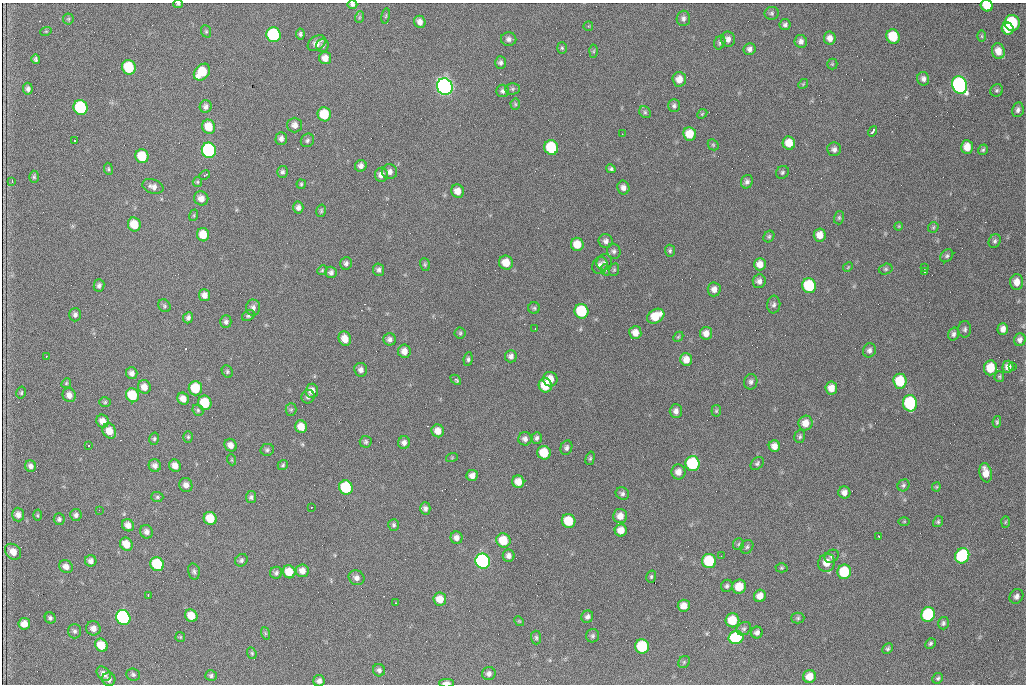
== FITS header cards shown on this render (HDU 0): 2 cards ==
NAXIS1  =                 1024 /fastest changing axis
NAXIS2  =                  682 /next to fastest changing axis

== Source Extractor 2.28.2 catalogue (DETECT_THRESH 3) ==
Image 1024 x 682 px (HDU 0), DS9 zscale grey, 1 PNG px = 1 image px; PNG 1028 x 686 px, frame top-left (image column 1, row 682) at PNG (2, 3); each listed source drawn as its Kron ellipse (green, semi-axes under 4 px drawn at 4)
Background 2180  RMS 32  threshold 96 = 3 sigma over >= 5 px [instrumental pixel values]
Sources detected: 305; all 305 listed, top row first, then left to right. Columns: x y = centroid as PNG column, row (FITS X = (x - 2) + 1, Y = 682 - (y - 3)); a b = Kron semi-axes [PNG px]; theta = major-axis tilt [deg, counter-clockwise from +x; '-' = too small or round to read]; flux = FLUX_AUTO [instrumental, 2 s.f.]
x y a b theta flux
178 4 5 3 - 3.1e+03
352 4 5 4 - 5.0e+03
987 6 6 5 - 4.2e+04
772 13 7 6 - 4.3e+03
386 16 8 4 81 2.8e+03
360 17 6 3 70 2.6e+03
683 18 8 6 87 6.7e+03
68 19 5 5 - 2.7e+03
420 22 6 5 - 1.1e+04
1012 23 8 7 - 1.5e+05
785 25 5 5 - 5.7e+03
588 26 5 5 - 2.6e+03
1008 29 6 5 - 3.0e+04
46 31 6 3 18 2.1e+03
206 31 6 5 - 3.3e+03
300 34 5 4 - 3.7e+03
273 35 7 7 - 2.4e+05
982 36 6 4 -90 2.6e+03
893 37 7 6 - 6.7e+04
830 38 6 6 - 1.3e+04
509 39 7 7 - 7.9e+03
728 39 7 7 - 1.0e+04
801 41 6 6 - 9.1e+03
317 43 10 7 34 1.5e+04
720 43 7 5 66 4.3e+03
322 45 6 6 - 4.8e+03
562 48 6 5 - 3.3e+03
750 49 6 6 - 7.7e+03
594 51 6 4 88 3.1e+03
998 51 8 6 -76 2.1e+04
325 58 6 6 - 1.7e+04
36 59 5 4 - 4.4e+03
500 63 6 5 - 5.8e+03
832 64 5 5 - 2.6e+03
129 67 7 6 - 1.0e+05
202 72 9 7 47 6.1e+04
679 79 7 7 - 1.8e+04
923 79 7 6 - 7.9e+03
803 84 5 4 - 2.5e+03
960 85 9 7 -63 5.9e+05
445 87 8 7 - 1.2e+06
28 89 6 5 - 6.4e+03
512 89 7 5 0 4.1e+03
997 90 6 6 - 4.3e+03
503 91 6 6 - 5.5e+03
515 104 5 5 - 3.0e+03
206 106 6 6 - 6.8e+03
674 106 6 6 - 5.2e+03
81 107 7 7 - 2.0e+05
1018 110 7 5 78 6.8e+03
645 112 6 5 - 4.5e+03
324 114 7 6 - 6.5e+04
702 114 6 4 44 2.4e+03
295 125 7 7 - 1.1e+04
209 127 7 6 - 3.8e+04
872 131 5 3 - 7.4e+03
622 134 2 2 - 2.9e+03
690 134 7 6 - 3.7e+04
281 139 6 5 - 8.1e+03
75 140 3 2 - 2.1e+03
307 140 7 6 - 4.8e+03
789 143 7 6 - 2.9e+04
713 145 6 5 - 2.7e+03
551 147 7 7 - 1.3e+05
967 147 7 6 - 2.5e+04
834 149 7 7 - 8.3e+03
209 150 8 7 - 3.6e+05
983 150 5 4 - 3.3e+03
142 156 7 6 - 6.0e+04
361 166 6 5 - 8.5e+03
108 169 6 4 -81 3.2e+03
611 169 5 4 - 4.2e+03
282 172 6 5 - 5.4e+03
389 172 8 7 - 1.1e+04
782 172 7 6 - 4.5e+03
205 175 6 3 27 2.6e+03
381 175 7 6 - 1.4e+04
34 177 6 5 - 3.5e+03
12 181 3 3 - 2.2e+03
197 182 5 4 - 2.7e+03
747 182 7 6 - 6.3e+03
301 184 5 4 - 3.0e+03
153 186 11 7 -18 1.1e+04
623 188 7 6 - 9.8e+03
458 191 7 6 - 1.8e+04
201 198 7 7 - 1.4e+04
298 208 6 5 - 8.1e+03
321 211 6 4 77 3.2e+03
194 215 6 4 72 2.7e+03
839 218 7 5 75 3.5e+03
134 224 7 6 - 4.1e+04
899 226 4 3 - 2.0e+03
933 227 6 4 47 3.1e+03
203 235 7 6 - 3.6e+04
820 235 6 6 - 1.9e+04
769 236 6 5 - 3.5e+03
606 241 7 7 - 8.0e+03
995 241 7 5 63 4.6e+03
577 244 6 6 - 3.1e+04
614 251 7 6 - 6.2e+03
670 251 6 5 - 3.9e+03
947 256 7 5 45 4.4e+03
604 262 8 7 - 7.0e+03
346 263 6 5 - 6.2e+03
506 263 7 7 - 3.1e+04
425 264 6 5 - 3.2e+03
760 264 6 6 - 1.8e+04
600 265 9 7 70 1.2e+04
848 267 5 4 - 2.5e+03
924 267 3 2 - 1.9e+03
886 269 7 5 15 3.8e+03
322 270 5 4 - 2.9e+03
379 270 6 5 - 6.0e+03
606 270 6 3 -71 2.3e+03
614 270 6 5 - 3.1e+03
925 271 3 3 - 7.8e+03
331 272 6 6 - 6.3e+03
759 281 7 6 - 9.3e+03
1017 282 8 6 -89 1.8e+04
99 285 6 5 - 5.6e+03
809 286 7 7 - 1.2e+05
714 289 7 6 - 1.2e+04
205 295 6 5 - 1.2e+04
774 305 9 6 83 6.4e+03
164 306 7 5 -49 4.3e+03
253 308 8 7 - 8.3e+03
534 308 6 5 - 3.4e+03
581 311 7 7 - 1.2e+05
75 315 7 6 - 6.5e+03
248 316 7 5 33 4.5e+03
656 316 9 6 32 4.2e+04
188 318 6 5 - 6.3e+03
226 322 6 5 - 6.4e+03
535 328 2 2 - 1.4e+03
965 329 8 6 -88 5.4e+03
1003 329 6 5 - 1.2e+04
460 333 5 5 - 3.5e+03
635 333 6 6 - 1.8e+04
706 333 6 6 - 1.5e+04
953 334 6 5 - 6.4e+03
678 337 6 4 44 3.0e+03
345 339 7 6 - 2.1e+04
390 339 6 6 - 7.5e+03
1020 340 6 5 - 9.1e+03
869 350 7 6 - 6.9e+03
404 351 6 6 - 1.6e+04
511 356 6 6 - 8.4e+03
46 357 3 2 - 2.1e+03
468 359 7 4 84 4.6e+03
686 359 6 6 - 1.8e+04
1013 366 2 2 - 1.0e+03
1008 367 6 5 - 1.4e+04
990 368 7 6 - 4.9e+04
361 370 7 6 - 9.3e+03
227 371 6 5 - 3.9e+03
132 373 6 6 - 8.8e+03
999 376 5 5 - 3.0e+03
550 379 7 7 - 2.7e+04
456 380 6 4 -43 4.1e+03
900 381 7 6 - 7.8e+04
751 382 8 6 80 6.6e+03
66 383 5 4 - 2.6e+03
545 385 7 6 - 5.1e+04
144 387 7 6 - 1.7e+04
195 388 7 6 - 5.3e+04
831 388 6 6 - 1.8e+04
312 391 7 6 - 1.6e+04
21 393 6 4 76 3.1e+03
69 395 7 6 - 1.2e+04
132 395 7 6 - 7.0e+04
308 397 7 6 - 5.5e+03
183 399 6 5 - 1.7e+04
105 402 6 5 - 3.1e+03
205 403 7 6 - 7.1e+04
910 403 8 7 - 1.9e+05
198 410 6 5 - 3.5e+03
291 410 6 5 - 3.8e+03
676 411 7 6 - 1.0e+04
716 411 6 5 - 3.0e+03
103 421 7 6 - 1.5e+04
997 422 6 4 78 3.5e+03
805 423 7 7 - 2.0e+04
301 427 6 6 - 2.5e+04
109 431 8 6 -62 2.6e+04
438 431 6 6 - 1.9e+04
800 436 6 5 - 4.1e+03
188 437 6 5 - 3.1e+03
537 438 6 5 - 5.5e+03
154 439 6 5 - 3.7e+03
525 439 6 6 - 8.1e+03
366 442 6 6 - 4.1e+03
404 443 6 6 - 9.0e+03
89 445 3 2 - 2.1e+03
230 445 7 6 - 1.3e+04
774 446 6 5 - 1.3e+04
566 448 7 6 - 6.3e+03
267 450 7 5 11 4.7e+03
544 453 7 6 - 5.8e+04
452 457 6 4 20 2.3e+03
590 458 7 4 74 3.4e+03
232 460 5 3 - 2.1e+03
757 463 7 5 44 4.5e+03
693 464 7 7 - 1.7e+05
155 465 6 6 - 9.5e+03
283 465 5 4 - 3.1e+03
30 466 6 5 - 8.3e+03
175 466 6 5 - 1.5e+04
678 472 7 7 - 1.5e+04
986 473 10 6 -78 2.3e+04
472 475 6 5 - 1.2e+04
518 482 6 6 - 2.1e+04
186 485 7 6 - 1.1e+04
904 485 6 5 - 4.4e+03
346 487 7 6 - 1.2e+05
936 487 4 4 - 2.3e+03
844 492 6 6 - 1.1e+04
622 493 7 6 - 5.9e+03
157 497 6 5 - 3.6e+03
251 497 6 5 - 4.8e+03
311 507 3 2 - 2.6e+03
425 508 6 5 - 7.1e+03
99 510 2 2 - 9.8e+02
18 515 7 6 - 1.0e+04
37 515 5 3 - 2.2e+03
76 515 6 6 - 6.0e+03
620 516 7 7 - 1.7e+04
210 518 7 6 - 4.2e+04
59 519 6 5 - 5.0e+03
569 521 7 6 - 6.0e+04
904 521 6 3 1 2.0e+03
938 522 6 5 - 3.5e+03
1005 522 6 4 87 2.5e+03
128 525 6 5 - 1.4e+04
394 525 6 5 - 4.5e+03
621 530 6 6 - 1.9e+04
147 532 7 6 - 9.3e+03
879 536 3 2 - 2.4e+03
456 538 6 6 - 1.1e+04
503 540 7 7 - 5.1e+04
126 544 7 6 - 2.7e+04
738 544 6 5 - 3.9e+03
747 547 7 6 - 4.3e+03
13 552 9 7 -43 1.9e+04
509 556 6 6 - 9.1e+03
721 556 2 2 - 1.4e+03
832 556 7 6 - 5.4e+03
962 556 8 7 - 2.2e+05
241 560 6 6 - 5.1e+03
91 561 6 5 - 8.5e+03
483 561 7 7 - 5.8e+05
709 561 7 7 - 1.1e+05
827 563 9 8 - 2.2e+04
157 564 7 6 - 1.1e+05
66 566 7 6 - 1.2e+04
781 568 6 4 1 2.8e+03
194 571 8 5 -75 5.3e+03
302 571 6 6 - 1.5e+04
289 572 7 6 - 3.4e+04
844 572 7 7 - 9.0e+04
276 573 6 6 - 5.4e+03
651 577 6 5 - 3.4e+03
356 578 8 7 - 9.4e+03
727 586 6 5 - 4.7e+03
739 587 7 6 - 3.2e+04
148 595 3 3 - 2.8e+03
760 596 6 6 - 1.7e+04
1016 596 8 6 55 8.0e+03
440 599 6 6 - 2.6e+04
396 603 2 2 - 1.3e+03
684 606 6 6 - 1.8e+04
928 614 7 6 - 1.9e+05
191 616 6 6 - 2.8e+04
123 617 8 7 - 3.9e+05
587 617 6 5 - 6.8e+03
50 618 6 5 - 4.6e+03
798 618 6 5 - 3.7e+03
732 620 7 7 - 5.4e+04
519 621 5 4 - 2.6e+03
943 623 6 5 - 5.0e+03
24 624 6 6 - 1.6e+04
93 628 7 7 - 1.2e+04
744 629 8 6 36 5.6e+03
75 631 7 6 - 5.1e+03
265 633 6 4 -72 3.3e+03
757 633 6 5 - 7.2e+03
593 636 6 6 - 5.0e+03
180 637 5 5 - 2.6e+03
536 638 7 5 -87 4.0e+03
736 638 7 6 - 2.2e+05
930 643 6 5 - 3.9e+03
101 645 7 6 - 3.9e+04
642 646 7 7 - 1.2e+05
888 648 5 5 - 3.5e+03
252 653 6 4 -69 3.0e+03
684 662 6 5 - 3.0e+03
379 670 6 6 - 5.9e+03
489 673 7 6 - 7.9e+03
104 674 8 6 -46 1.2e+04
133 674 7 6 - 4.7e+03
211 675 6 5 - 4.4e+03
810 676 6 6 - 2.5e+04
938 678 5 5 - 3.7e+03
109 679 6 6 - 7.8e+03
319 681 5 5 - 7.8e+03
447 683 7 4 -2 9.9e+03
At the frame edge (FLAGS 8, measured only in part): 4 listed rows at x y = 178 4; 352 4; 987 6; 447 683

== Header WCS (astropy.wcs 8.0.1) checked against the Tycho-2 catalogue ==
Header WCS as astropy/WCSLIB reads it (CRVAL/CRPIX/CD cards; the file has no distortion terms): RA---TAN/DEC--TAN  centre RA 07:09:22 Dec +30:56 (107.34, +30.93 deg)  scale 1.43 arcsec/px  FOV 24.4' x 16.3'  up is -93 deg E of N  parity flipped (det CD > 0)
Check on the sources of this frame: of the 60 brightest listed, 5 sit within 2.1 arcsec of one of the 9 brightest Tycho-2 stars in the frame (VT <= 12.48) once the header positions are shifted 0.95 arcsec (0.77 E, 0.55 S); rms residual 1.21 arcsec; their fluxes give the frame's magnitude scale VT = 25.96 - 2.5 log10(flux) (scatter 0.17 mag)
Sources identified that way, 5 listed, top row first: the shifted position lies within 2.1 arcsec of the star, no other Tycho-2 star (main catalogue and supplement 1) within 4.2 arcsec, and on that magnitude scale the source's flux lands within +1.5 / -3 mag of the star's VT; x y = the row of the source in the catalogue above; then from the Tycho-2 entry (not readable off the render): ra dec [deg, ICRS J2000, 3 dp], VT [Tycho-2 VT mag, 2 dp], TYC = Tycho-2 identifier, HIP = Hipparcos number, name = IAU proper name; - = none
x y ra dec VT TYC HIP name
960 85 107.215 +31.104 11.64 2438-821-1 - -
445 87 107.226 +30.900 10.76 2438-883-1 - -
81 107 107.244 +30.756 12.13 2438-718-1 - -
209 150 107.261 +30.807 12.26 2438-856-1 - -
483 561 107.445 +30.924 11.38 2438-1056-1 - -